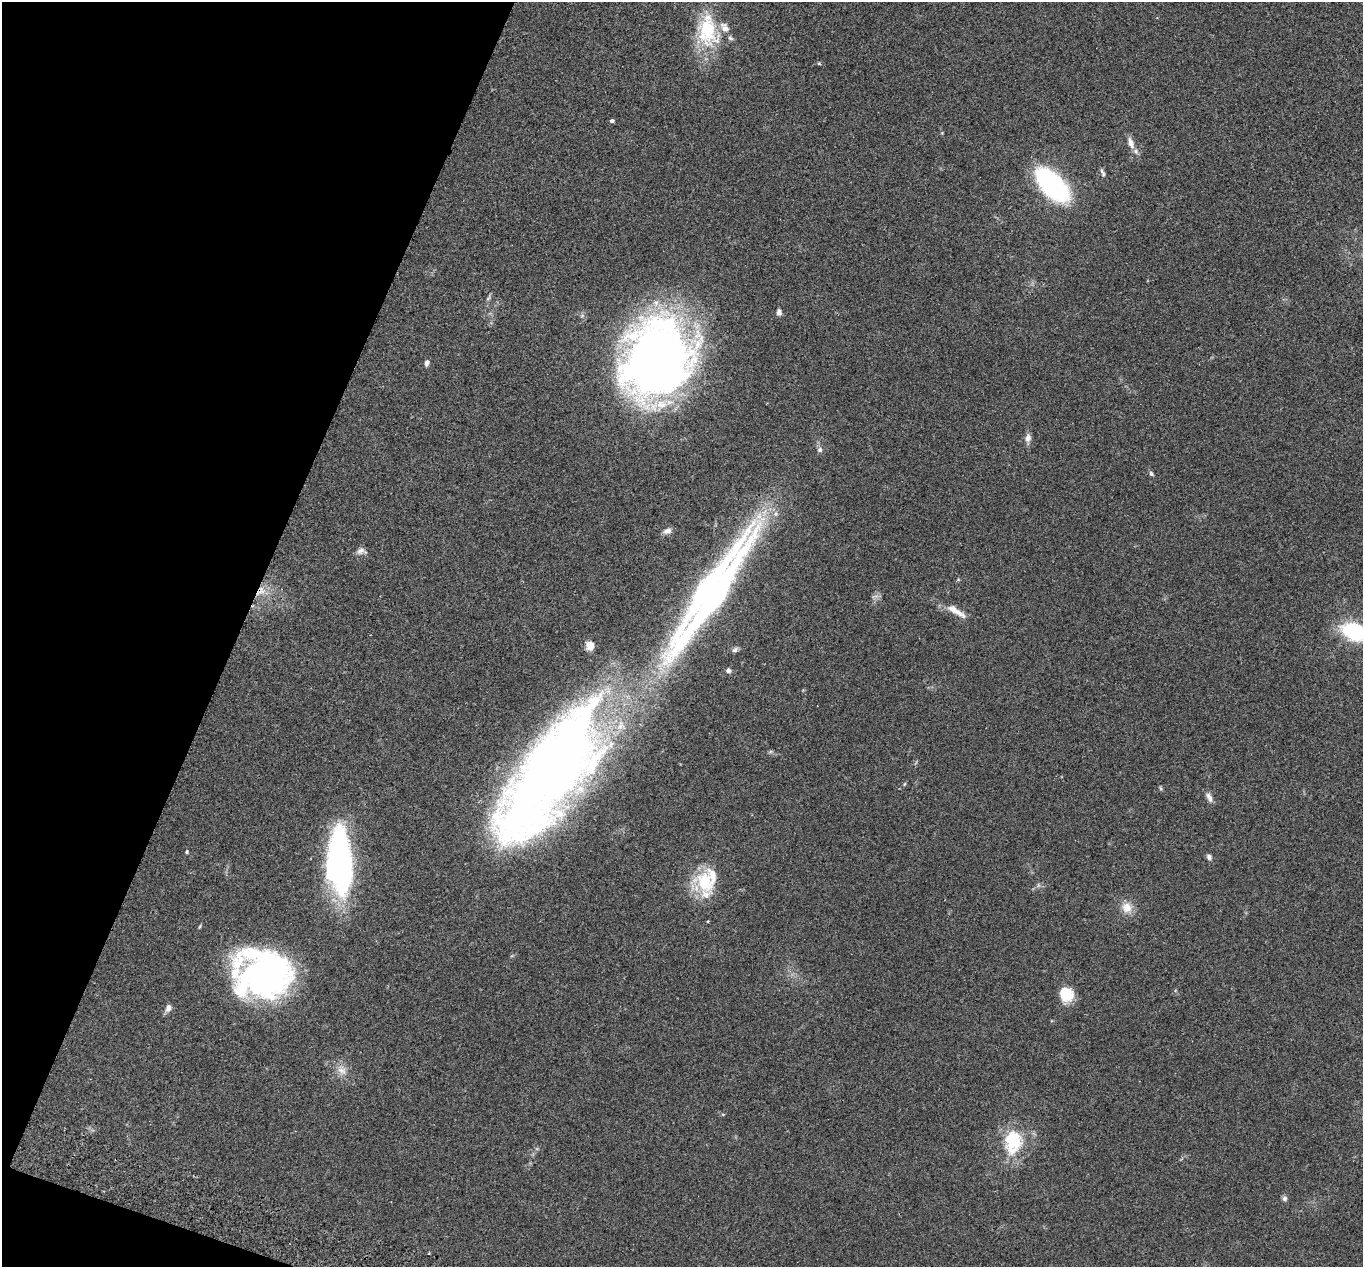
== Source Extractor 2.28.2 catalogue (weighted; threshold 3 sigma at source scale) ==
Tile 9 of 4 x 4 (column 1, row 3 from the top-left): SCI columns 27-1387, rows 1457-2721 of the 5499 x 5574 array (HDU 1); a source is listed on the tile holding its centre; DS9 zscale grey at full resolution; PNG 1365 x 1269 px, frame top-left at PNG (2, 2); no overlay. Shown black and unused: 18% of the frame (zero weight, under 2 of 3 exposures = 3% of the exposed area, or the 3 px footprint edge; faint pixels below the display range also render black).
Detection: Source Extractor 2.28.2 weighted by HDU 2 'WHT'; one run over the whole footprint, this tile lists its part. Background 0.0941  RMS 0.0088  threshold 0.0396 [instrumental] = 3 sigma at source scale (4.5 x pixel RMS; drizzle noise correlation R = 1.50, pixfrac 1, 0.05/0.05 arcsec/px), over >= 5 px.
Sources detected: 47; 2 inside a brighter object's white glare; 1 cosmic-ray / hot-pixel residue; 1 long thin detection or spike segment (spike, bleed or trail) — not listed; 6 inside a brighter listed object's ellipse — not listed separately; the other 37 listed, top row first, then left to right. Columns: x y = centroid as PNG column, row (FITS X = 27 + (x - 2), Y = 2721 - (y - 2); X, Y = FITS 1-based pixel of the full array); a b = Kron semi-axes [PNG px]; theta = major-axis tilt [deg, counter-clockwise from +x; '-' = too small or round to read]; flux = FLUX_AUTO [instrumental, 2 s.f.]
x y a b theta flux
707 29 43 25 -71 48
819 63 5 4 - 0.87
612 121 4 4 - 2.1
1131 143 16 7 -71 6.5
1102 172 13 4 -70 2.2
1052 185 31 16 -45 160
488 298 8 4 38 1.4
779 312 7 5 -87 3.1
657 359 65 53 66 780
427 363 7 5 78 3
1028 438 11 7 81 4.5
820 450 7 7 - 2.5
1151 474 6 5 - 1.7
667 531 10 7 23 4.2
361 551 13 8 -3 3.7
261 591 12 9 23 8.3
956 611 32 8 -31 10
1354 632 23 15 -24 70
590 646 7 7 - 11
735 650 9 6 31 2.4
728 670 6 5 - 2.9
549 775 165 60 55 940
904 784 6 3 70 0.87
1160 788 6 4 -70 1.1
1209 797 14 6 -64 3.9
187 852 4 4 - 1.2
1209 857 7 6 - 2.4
340 862 73 24 -86 200
705 882 30 25 -55 39
1127 908 14 13 - 9.7
200 926 6 3 71 0.88
266 973 52 43 -21 280
1066 994 15 13 -60 21
168 1008 10 7 62 3.9
342 1070 15 9 -36 7.5
1013 1142 34 24 84 40
1284 1198 7 6 - 2.6
Overlapping masked pixels (flux is a lower limit): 2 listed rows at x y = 261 591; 549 775
Isophote crosses this tile's border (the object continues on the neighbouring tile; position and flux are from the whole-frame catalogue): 1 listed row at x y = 1354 632